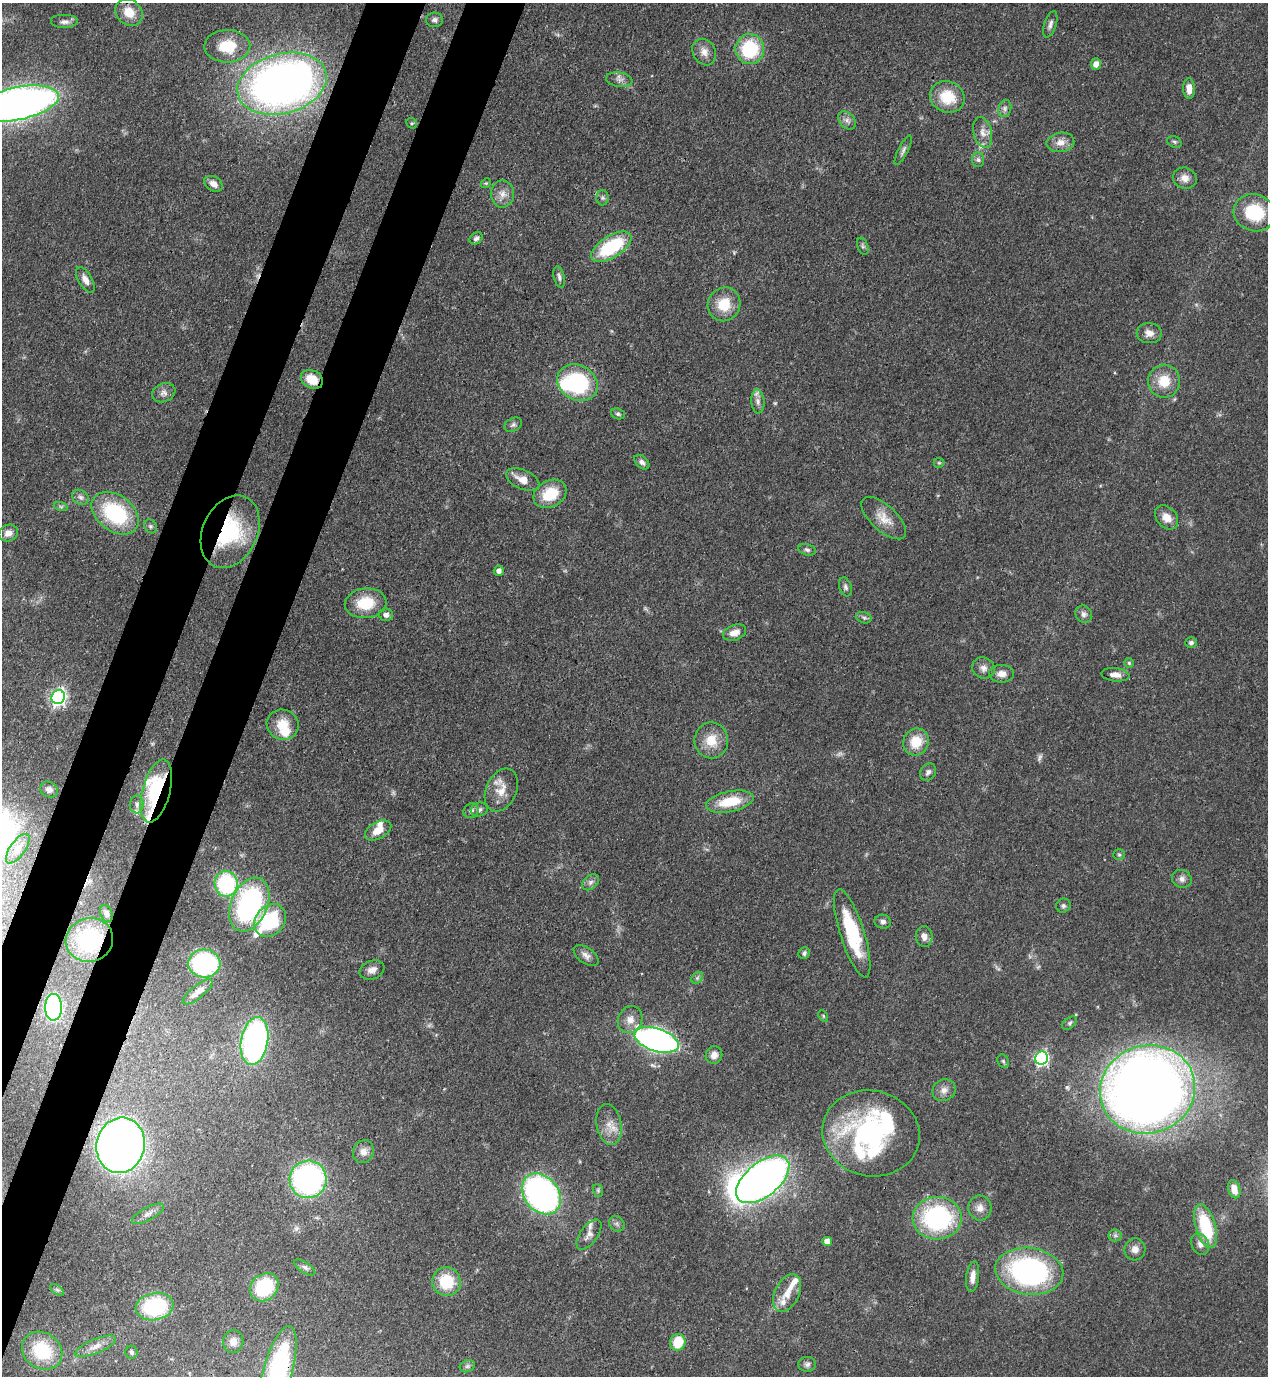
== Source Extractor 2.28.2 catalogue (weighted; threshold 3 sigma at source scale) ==
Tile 7 of 4 x 4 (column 3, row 2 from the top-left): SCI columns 2886-4151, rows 2791-4164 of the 5638 x 5579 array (HDU 1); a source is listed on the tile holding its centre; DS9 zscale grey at full resolution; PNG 1270 x 1378 px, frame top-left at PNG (2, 3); each listed source drawn as its Kron ellipse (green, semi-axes under 4 px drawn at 4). Shown black and unused: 8% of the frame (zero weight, under 3 of 4 exposures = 7% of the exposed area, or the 3 px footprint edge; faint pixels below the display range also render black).
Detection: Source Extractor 2.28.2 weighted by HDU 2 'WHT'; one run over the whole footprint, this tile lists its part. Background 0.0508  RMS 0.0034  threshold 0.0152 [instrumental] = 3 sigma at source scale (4.5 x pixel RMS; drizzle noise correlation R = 1.50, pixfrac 1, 0.05/0.05 arcsec/px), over >= 5 px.
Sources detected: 165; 5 too faint to see at this stretch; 3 inside a brighter object's white glare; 1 cosmic-ray / hot-pixel residue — neither listed nor drawn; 12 inside a brighter listed object's ellipse — not listed separately; the other 144 listed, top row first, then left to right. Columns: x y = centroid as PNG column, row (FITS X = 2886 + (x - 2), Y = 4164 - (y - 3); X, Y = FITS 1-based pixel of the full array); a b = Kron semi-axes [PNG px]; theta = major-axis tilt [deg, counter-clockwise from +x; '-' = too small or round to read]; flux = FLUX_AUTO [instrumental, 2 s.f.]
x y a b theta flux
129 12 15 12 -42 6.1
435 20 8 7 - 1.3
65 22 14 7 0 1.6
1050 24 14 6 72 1.4
227 46 23 16 1 12
750 49 15 14 - 23
704 52 14 11 -59 2.9
1096 64 6 5 - 2.3
619 80 13 7 -8 1.7
282 84 45 30 15 240
1189 89 10 5 -88 3.3
947 97 18 15 -24 11
18 103 41 16 12 240
1005 108 9 6 76 1.2
847 120 10 7 -46 1.5
412 123 5 5 - 0.52
983 132 16 9 -75 3
1060 142 14 9 10 3
1174 142 7 5 -23 0.74
903 150 16 5 64 1.2
978 160 7 6 - 0.99
1185 178 12 10 -18 2.9
486 183 5 4 - 0.41
213 184 10 7 -31 2.3
502 194 13 11 89 3.2
603 198 7 6 - 0.83
1254 213 21 18 -19 19
476 238 7 5 39 0.87
863 246 9 5 -69 0.79
611 247 23 11 32 25
559 277 11 5 -75 1.2
85 280 14 7 -59 2.2
724 304 17 16 - 8.8
1149 333 13 10 -4 2.5
312 379 11 9 -29 6.5
1164 381 16 16 - 7.6
577 383 21 17 -28 34
164 393 12 9 21 1.9
758 401 12 6 -85 1.7
618 414 7 5 -18 0.75
513 425 9 6 29 1
642 462 9 6 -43 1.2
939 463 5 5 - 0.43
523 480 18 9 -25 4.2
550 494 17 13 29 11
80 497 9 7 -32 1.3
61 507 7 4 -19 0.67
115 513 26 18 -37 30
1167 517 13 10 -48 3.9
884 518 28 12 -42 5.6
151 526 7 6 - 0.77
230 532 38 27 65 30
8 533 10 8 24 2.4
807 550 9 5 -13 0.89
499 571 5 5 - 1.4
845 587 10 6 -71 1
366 603 21 15 6 11
1084 614 9 8 - 1.5
386 615 7 6 - 1.4
864 618 8 5 -17 0.8
735 633 12 7 20 2.7
1191 643 6 5 - 0.85
1129 663 5 5 - 0.52
983 668 12 10 -28 2.1
1002 674 12 9 -1 2.7
1115 675 14 6 -6 2.5
58 697 7 6 - 110
283 725 16 15 - 6.9
711 740 18 17 - 6.9
916 742 14 12 62 8.2
928 772 9 7 54 1.3
49 790 9 7 -29 1.6
501 790 23 15 65 5.6
156 791 32 14 75 32
730 802 24 10 11 11
137 804 9 7 87 1.4
479 810 8 7 - 1.2
471 811 8 7 - 1.2
378 830 14 8 29 4.2
18 849 17 7 54 2.7
1119 855 5 5 - 0.58
1182 879 10 9 - 1.7
590 882 9 6 42 1.3
226 884 13 11 -88 33
249 905 28 18 66 64
1063 906 7 6 - 0.86
106 913 9 6 -70 1
270 920 18 14 48 25
883 922 8 7 - 1.2
852 933 46 12 -72 21
924 936 10 8 -81 2.2
89 940 24 22 17 29
804 953 6 5 - 0.87
586 955 14 8 -36 1.9
204 964 16 14 -4 48
372 970 13 9 21 2.3
697 978 6 5 - 0.71
198 992 18 6 39 3.5
53 1007 13 8 90 52
823 1016 6 4 -61 0.42
630 1020 14 12 62 3.3
1070 1023 8 5 39 0.75
657 1040 23 11 -18 140
254 1041 24 13 80 88
714 1055 9 8 - 2.5
1041 1058 7 6 - 68
1003 1061 7 5 -62 0.68
1147 1089 48 44 18 530
944 1090 12 10 30 2.3
609 1125 20 12 -79 4.6
871 1133 49 43 -13 60
121 1145 28 24 76 240
363 1152 12 10 62 2.4
308 1179 18 18 - 75
763 1179 31 17 39 230
1234 1189 9 6 -73 3.1
598 1190 6 5 - 0.58
541 1194 22 17 -51 120
980 1208 12 11 - 2.7
148 1214 18 6 28 2
937 1218 24 21 3 49
617 1224 8 7 - 1.1
1206 1226 22 10 -73 19
589 1234 17 8 54 2.4
1115 1235 6 6 - 0.9
827 1241 5 4 - 2.7
1200 1244 11 8 -65 1.8
1135 1249 11 10 - 2.4
305 1267 12 5 -33 1.2
1029 1271 34 23 -8 74
973 1277 15 6 83 2.9
446 1282 14 14 - 12
264 1287 15 13 42 22
57 1290 8 4 -36 0.7
787 1293 20 12 64 4.8
155 1306 19 13 10 28
233 1341 11 10 - 2.8
678 1342 8 7 - 9.8
95 1346 22 7 22 3.1
42 1351 21 18 -34 18
131 1352 7 6 - 0.75
807 1364 9 7 5 1.2
467 1366 8 6 21 0.9
278 1370 46 14 74 58
Overlapping masked pixels (flux is a lower limit): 7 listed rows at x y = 312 379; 230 532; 156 791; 89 940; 657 1040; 763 1179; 278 1370
Isophote crosses this tile's border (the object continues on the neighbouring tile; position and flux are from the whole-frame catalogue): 2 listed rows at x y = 18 103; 278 1370